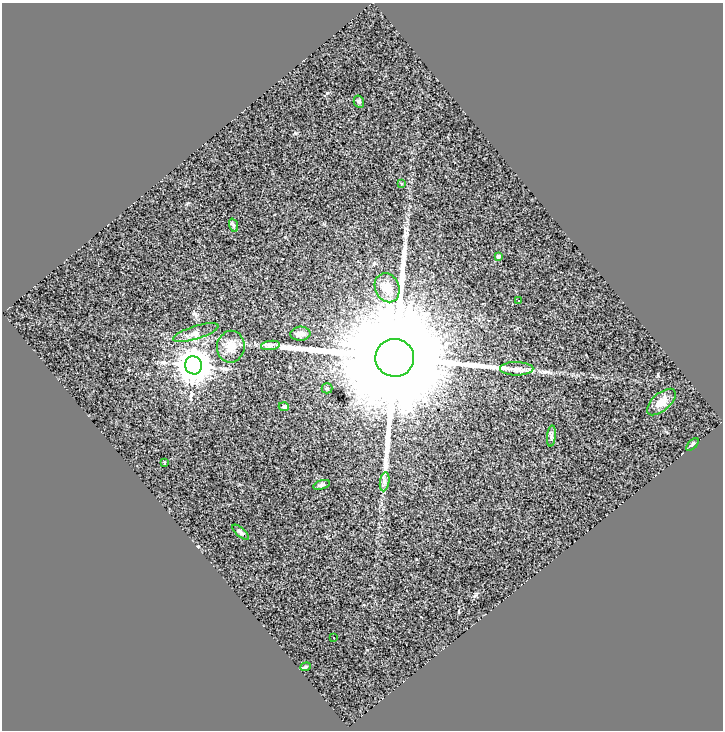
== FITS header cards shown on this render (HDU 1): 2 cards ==
NAXIS1  =                  721
NAXIS2  =                  728

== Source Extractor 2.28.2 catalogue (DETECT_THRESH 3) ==
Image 721 x 728 px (HDU 1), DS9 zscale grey, 1 PNG px = 1 image px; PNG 725 x 732 px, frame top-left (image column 1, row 728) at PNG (2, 3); each listed source drawn as its Kron ellipse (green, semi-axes under 4 px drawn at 4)
Background 0.9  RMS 0.27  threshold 0.809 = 3 sigma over >= 5 px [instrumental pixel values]
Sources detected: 24; all 24 listed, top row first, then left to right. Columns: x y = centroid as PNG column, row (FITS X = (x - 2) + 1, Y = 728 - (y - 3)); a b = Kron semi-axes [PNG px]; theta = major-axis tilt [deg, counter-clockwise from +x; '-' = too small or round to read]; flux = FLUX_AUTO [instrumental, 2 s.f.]
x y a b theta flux
359 102 6 5 - 36
401 183 4 3 - 14
233 225 7 4 -71 31
498 256 4 3 - 76
387 288 15 12 -66 320
519 301 3 2 - 30
196 333 23 6 17 120
300 334 10 7 5 100
270 345 9 4 8 60
231 347 16 14 81 220
395 358 19 19 - 950000
193 365 9 8 - 44000
517 369 17 6 0 110
327 388 5 5 - 26
661 402 17 9 41 220
284 407 5 4 - 49
551 436 11 4 85 51
692 444 8 4 48 30
164 463 3 2 - 13
385 482 10 4 81 63
321 485 9 4 17 38
241 532 10 4 -41 45
333 638 3 3 - 100
306 667 5 4 - 25